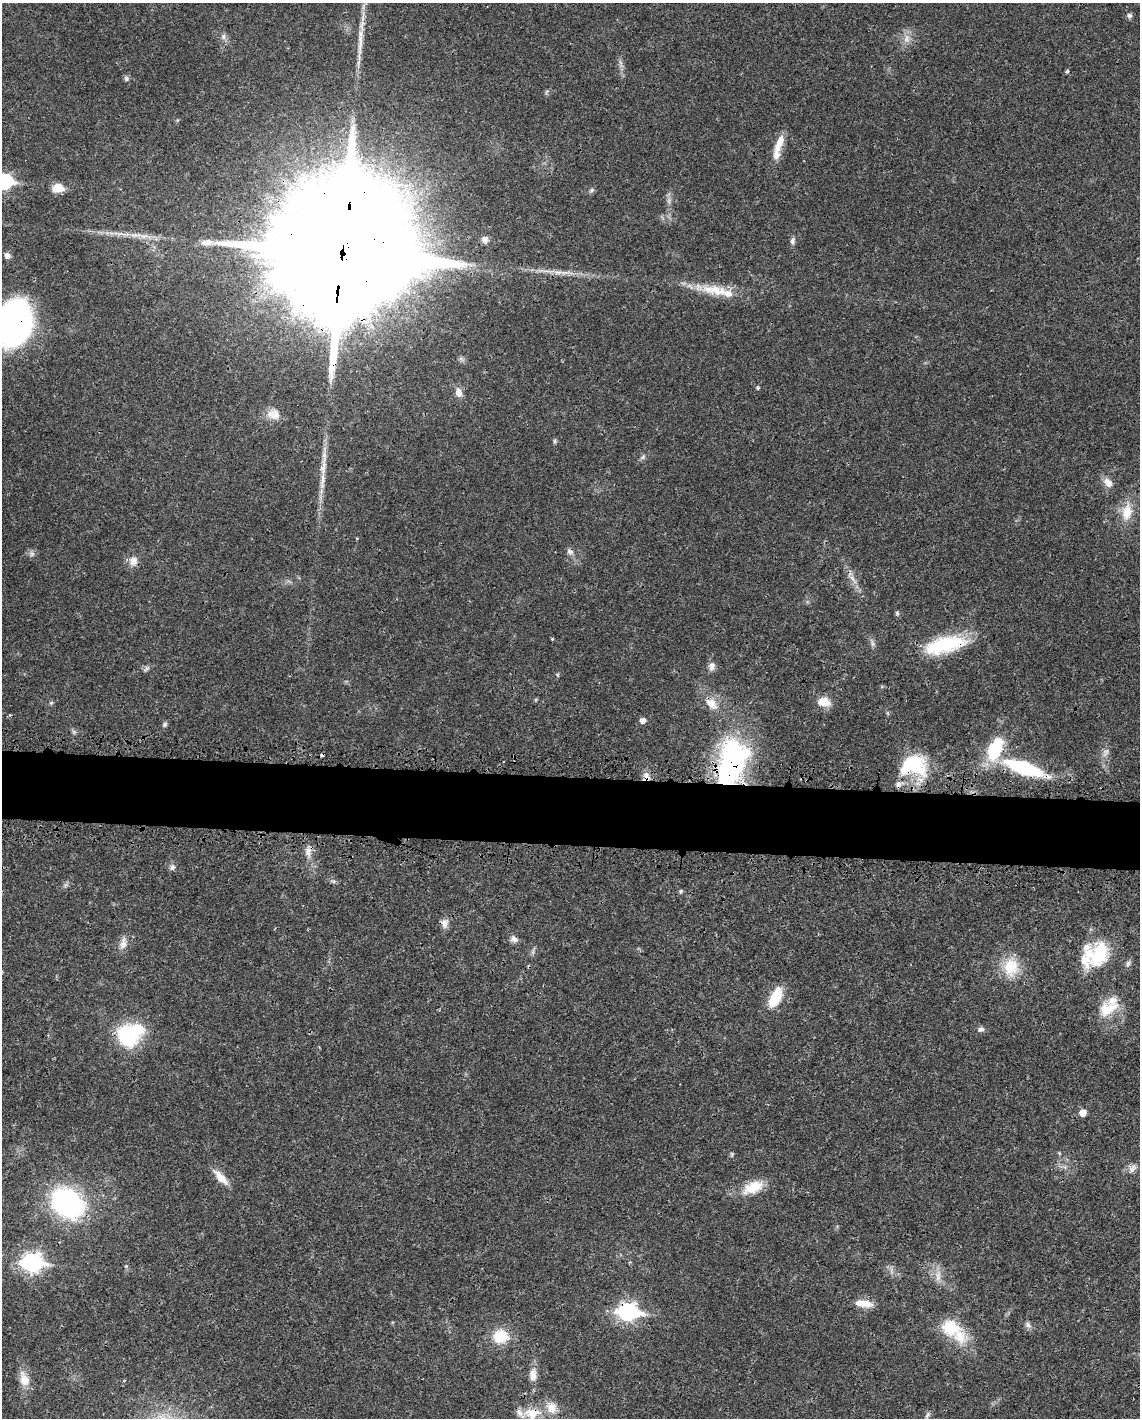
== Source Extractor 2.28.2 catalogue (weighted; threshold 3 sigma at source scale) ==
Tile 7 of 4 x 3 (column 3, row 2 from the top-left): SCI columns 2368-3505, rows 1674-3089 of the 4733 x 4651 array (HDU 1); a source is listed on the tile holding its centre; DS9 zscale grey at full resolution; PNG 1142 x 1420 px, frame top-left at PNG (2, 3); no overlay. Shown black and unused: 5% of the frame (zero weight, under 3 of 4 exposures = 7% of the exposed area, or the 3 px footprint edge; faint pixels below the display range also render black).
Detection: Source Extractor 2.28.2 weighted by HDU 2 'WHT'; one run over the whole footprint, this tile lists its part. Background 0.0165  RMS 0.0028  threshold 0.0125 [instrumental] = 3 sigma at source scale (4.5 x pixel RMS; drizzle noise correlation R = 1.50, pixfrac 1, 0.05/0.05 arcsec/px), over >= 5 px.
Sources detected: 97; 1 too faint to see at this stretch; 1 inside a brighter object's white glare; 1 cosmic-ray / hot-pixel residue — not listed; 10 inside a brighter listed object's ellipse — not listed separately; the other 84 listed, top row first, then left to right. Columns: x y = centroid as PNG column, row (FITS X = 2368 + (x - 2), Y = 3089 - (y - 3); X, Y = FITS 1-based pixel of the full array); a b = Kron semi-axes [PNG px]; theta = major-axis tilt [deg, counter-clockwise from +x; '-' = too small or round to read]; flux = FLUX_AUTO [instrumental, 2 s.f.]
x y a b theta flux
1129 15 6 5 - 0.94
223 37 8 6 -90 0.91
906 39 10 7 69 1.7
360 41 45 7 85 5.4
1067 71 5 4 - 0.46
126 78 7 6 - 0.69
780 141 19 10 71 3.1
5 181 8 7 - 51
58 188 12 8 -2 4.5
591 190 8 5 27 0.58
135 235 19 6 2 2.3
485 239 10 9 - 1.4
792 241 9 6 74 0.85
207 242 17 9 4 2.5
343 250 63 31 82 28000
7 256 8 7 - 1.1
558 272 12 4 3 1.4
715 290 44 13 -10 8.6
14 323 31 22 80 130
758 387 5 4 - 0.43
458 392 12 9 -79 2.1
274 414 18 13 -2 3.1
555 441 7 4 83 0.46
643 457 7 4 46 0.61
323 468 28 8 84 4
1108 482 15 9 -57 2.2
1127 512 24 13 77 5.5
570 552 9 8 - 1.1
133 561 12 11 - 2.2
853 579 18 5 -56 2.1
897 613 5 5 - 0.45
552 639 4 3 - 0.29
945 645 49 18 13 19
712 666 12 9 80 1.4
146 668 10 5 48 0.7
557 675 6 4 -88 0.32
824 702 16 11 -7 3.7
51 703 6 4 43 0.39
711 704 18 11 -43 3.8
10 715 5 3 - 0.29
643 720 5 5 - 1.8
165 724 7 5 65 0.63
1106 752 13 8 69 1.5
731 762 57 31 71 50
910 763 41 24 -20 17
1024 768 48 13 -18 25
646 775 10 8 77 1.6
898 784 9 7 75 1.3
308 851 13 7 90 1.8
172 867 8 7 - 0.91
333 881 6 4 -17 0.52
65 885 7 4 71 0.57
681 891 6 5 - 0.44
445 923 12 10 83 1.8
514 939 11 8 -23 1.2
123 945 14 9 76 2
533 951 7 4 72 0.62
1098 954 31 25 51 15
1128 963 8 6 73 0.76
1011 967 26 21 87 8.2
2 972 5 3 - 0.28
776 997 22 10 65 9.2
1108 1009 28 17 28 7.2
981 1029 9 7 20 0.92
127 1036 26 20 -50 19
1083 1113 5 5 - 3.7
1059 1153 6 3 -72 0.3
732 1154 5 5 - 0.37
1132 1169 14 8 53 1.6
221 1177 22 8 -46 3.6
753 1187 28 14 24 6.9
68 1203 28 21 -40 57
32 1262 9 8 - 120
126 1266 4 4 - 0.32
938 1276 17 8 89 2.5
864 1303 22 8 -8 3.9
628 1312 9 7 -4 100
1028 1325 10 6 -41 1
950 1328 15 8 -39 26
501 1336 17 15 5 8.1
533 1375 18 10 87 2.6
24 1379 22 12 -69 3.9
532 1413 25 15 2 6.2
928 1415 11 5 56 0.78
Overlapping masked pixels (flux is a lower limit): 11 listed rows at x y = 343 250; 14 323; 945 645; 731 762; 910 763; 1024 768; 646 775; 1098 954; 68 1203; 628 1312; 532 1413
Isophote crosses this tile's border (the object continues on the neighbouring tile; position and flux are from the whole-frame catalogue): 4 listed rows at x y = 5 181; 14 323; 2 972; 532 1413
Unlisted compact peaks at least as high as the median listed source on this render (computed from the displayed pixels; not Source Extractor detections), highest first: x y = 32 554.